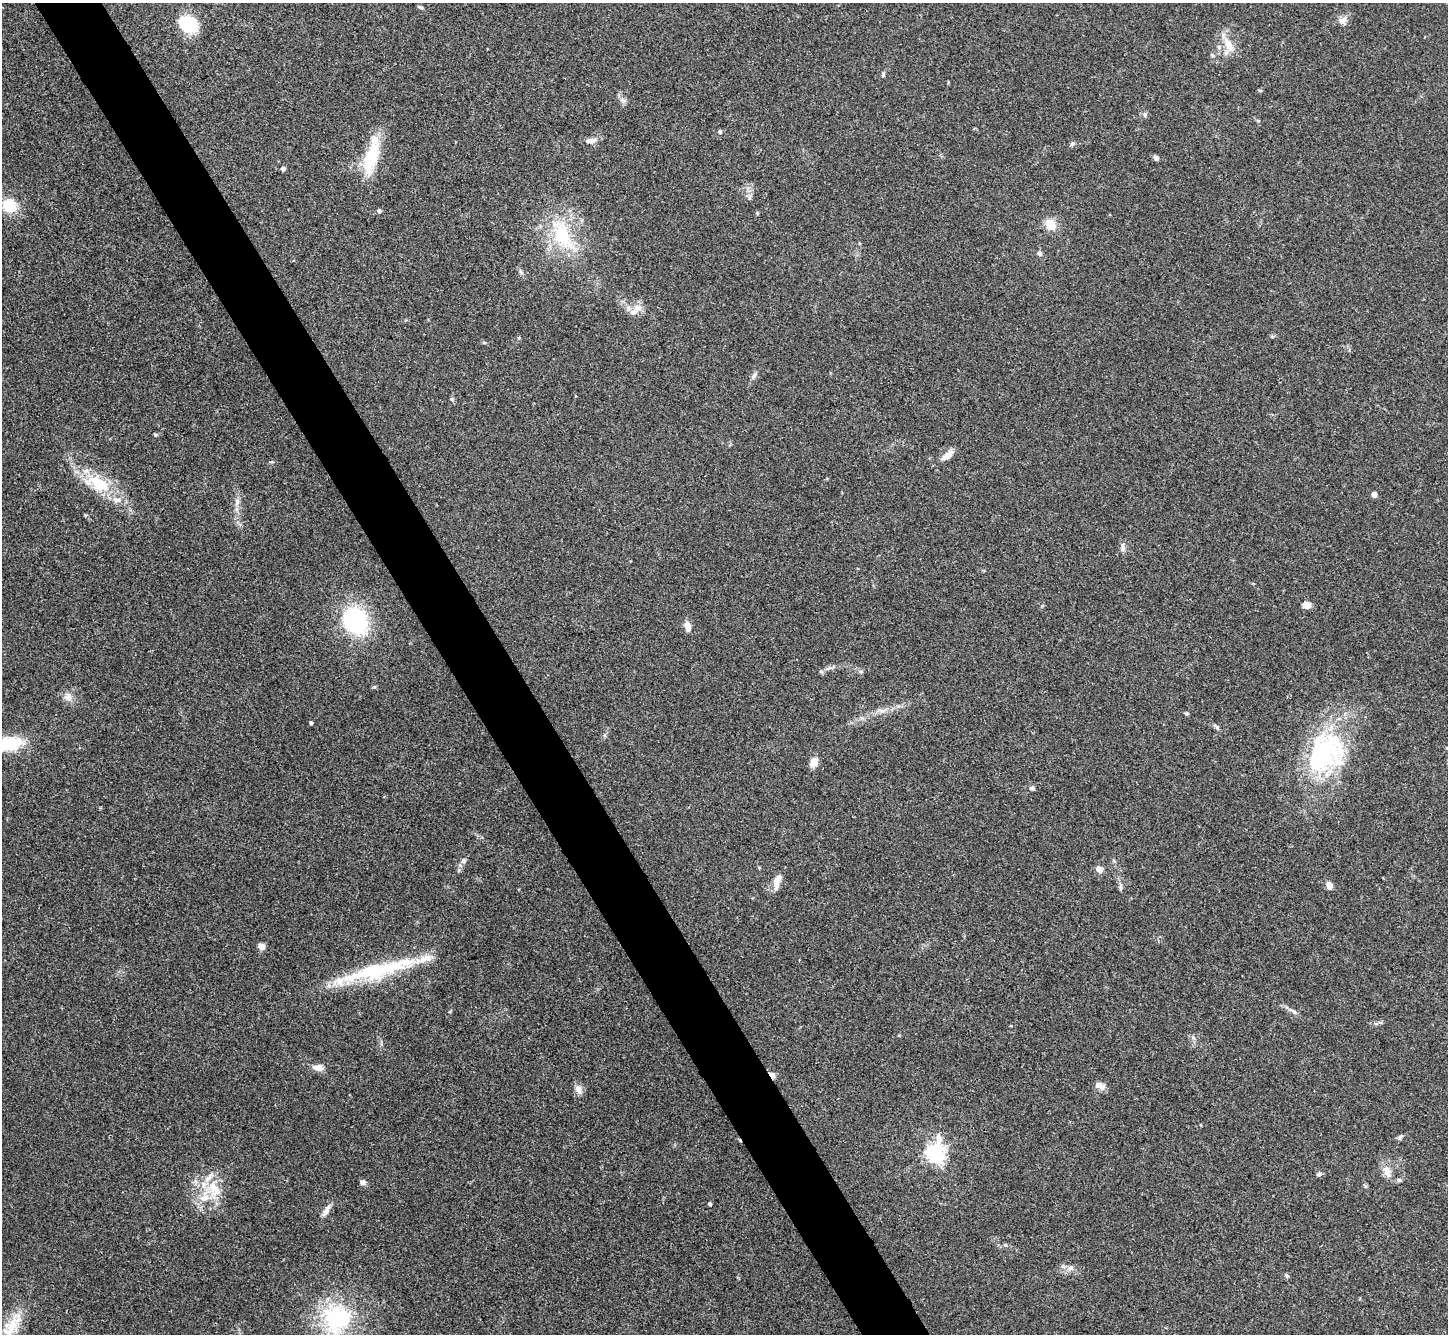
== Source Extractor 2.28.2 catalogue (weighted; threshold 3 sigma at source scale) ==
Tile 11 of 4 x 4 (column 3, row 3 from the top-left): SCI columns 2893-4338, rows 1487-2818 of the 5785 x 5776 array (HDU 1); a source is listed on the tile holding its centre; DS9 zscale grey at full resolution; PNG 1450 x 1336 px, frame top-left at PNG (2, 3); no overlay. Shown black and unused: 5% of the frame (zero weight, under 3 of 4 exposures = <1% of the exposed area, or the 3 px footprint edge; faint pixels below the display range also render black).
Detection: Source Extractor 2.28.2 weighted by HDU 2 'WHT'; one run over the whole footprint, this tile lists its part. Background 0.0707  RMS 0.0055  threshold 0.0248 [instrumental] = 3 sigma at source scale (4.5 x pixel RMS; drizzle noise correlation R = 1.50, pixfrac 1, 0.05/0.05 arcsec/px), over >= 5 px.
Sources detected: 72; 2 inside a brighter listed object's ellipse — not listed separately; the other 70 listed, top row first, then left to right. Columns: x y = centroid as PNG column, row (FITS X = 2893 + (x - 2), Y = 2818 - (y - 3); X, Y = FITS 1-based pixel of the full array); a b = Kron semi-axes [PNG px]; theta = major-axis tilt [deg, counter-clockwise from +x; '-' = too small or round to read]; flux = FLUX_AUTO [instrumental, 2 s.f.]
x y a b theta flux
420 7 8 4 -25 0.89
1342 20 11 8 31 3.4
188 24 16 12 -32 28
1229 45 23 10 -63 7.5
1213 55 6 4 -45 0.76
883 74 9 4 74 0.92
1260 90 6 4 0 0.6
623 101 7 6 - 1.5
1145 115 6 5 - 1
720 132 5 5 - 1.4
591 141 15 6 8 3.2
1072 143 7 5 39 1.1
371 156 45 15 72 23
1156 157 7 6 - 1.5
283 169 5 4 - 1.7
750 197 7 4 71 1
10 206 10 9 - 19
379 211 4 4 - 1.6
757 213 5 4 - 0.62
1050 224 10 8 -45 10
562 235 45 21 -63 34
1040 254 7 6 - 1.2
634 312 14 8 28 3.9
484 343 5 3 - 0.64
754 376 11 5 61 1.7
452 399 5 5 - 0.79
947 455 20 8 40 4
99 484 35 17 -24 24
1374 494 4 4 - 5.2
237 502 10 6 -89 2.4
1123 547 13 5 -87 2
1306 605 9 7 -15 3.6
355 621 25 19 -42 69
688 626 10 7 -77 4.1
821 671 6 4 -19 0.76
374 687 6 3 18 0.64
68 697 11 9 43 3.2
882 711 9 4 -1 1.8
1186 713 5 4 - 0.74
311 723 4 3 - 1
1217 727 9 5 -44 1.2
9 744 29 15 7 24
1324 752 58 44 49 74
813 762 12 9 56 4.2
1032 788 8 5 22 1.2
463 861 7 6 - 1.5
759 868 4 4 - 0.48
1099 869 8 6 -44 3.3
777 881 25 8 72 4.8
1121 886 9 4 89 1.2
1329 886 8 6 -73 3.8
261 946 7 6 - 3
378 970 100 16 14 49
1293 1011 12 5 -36 1.9
318 1068 15 8 -8 3.6
772 1075 10 6 -53 2.2
1100 1086 14 8 -30 3.1
578 1090 12 8 -58 3.2
1401 1136 8 4 45 1.1
935 1153 8 7 - 260
1387 1172 16 9 -72 5.1
1319 1174 7 5 35 1.1
1399 1180 7 5 -5 1
362 1182 7 6 - 2
214 1189 27 15 -70 15
710 1204 4 3 - 1.2
326 1211 17 6 58 3.1
1070 1268 8 7 - 2.2
1287 1276 5 5 - 0.85
337 1318 40 39 - 50
Overlapping masked pixels (flux is a lower limit): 1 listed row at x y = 772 1075
Isophote crosses this tile's border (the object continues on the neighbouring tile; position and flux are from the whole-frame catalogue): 1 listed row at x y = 9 744
Unlisted compact peaks at least as high as the median listed source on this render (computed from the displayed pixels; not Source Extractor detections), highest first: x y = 155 435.